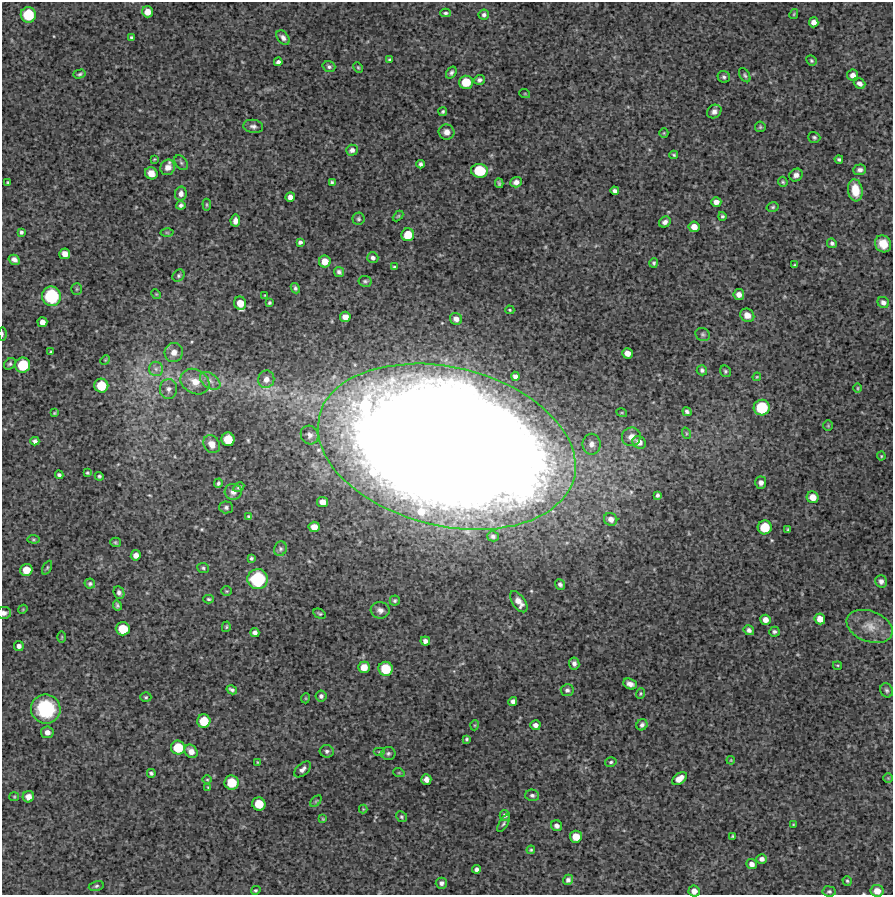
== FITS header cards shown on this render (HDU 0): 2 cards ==
NAXIS1  =                  891 /Length X axis
NAXIS2  =                  893 /Length Y axis

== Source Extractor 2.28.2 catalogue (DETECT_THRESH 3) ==
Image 891 x 893 px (HDU 0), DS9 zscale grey, 1 PNG px = 1 image px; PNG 895 x 897 px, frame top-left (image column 1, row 893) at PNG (2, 2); each listed source drawn as its Kron ellipse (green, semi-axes under 4 px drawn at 4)
Background 3640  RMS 210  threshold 642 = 3 sigma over >= 5 px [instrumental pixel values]
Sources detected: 236; all 236 listed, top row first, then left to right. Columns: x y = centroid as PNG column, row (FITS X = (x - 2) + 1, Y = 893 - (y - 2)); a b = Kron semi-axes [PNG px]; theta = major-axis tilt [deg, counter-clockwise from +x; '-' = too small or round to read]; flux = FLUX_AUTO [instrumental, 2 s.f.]
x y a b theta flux
147 12 5 5 - 1.3e+05
445 13 5 3 - 2.7e+04
794 14 5 3 - 1.7e+04
28 15 8 7 - 5.1e+05
484 15 5 5 - 3.9e+04
814 22 5 4 - 8.7e+04
131 38 3 3 - 2.3e+04
283 38 8 5 -49 5.8e+04
390 60 4 4 - 1.9e+04
811 60 5 4 - 2.2e+04
278 62 4 4 - 4.6e+04
329 67 6 5 - 3.3e+04
358 67 6 4 -63 1.8e+04
451 73 6 4 54 3.4e+04
79 74 6 3 16 2.5e+04
745 75 8 4 -60 2.9e+04
853 75 5 5 - 8.1e+04
724 77 6 6 - 3.5e+04
479 80 5 5 - 4.2e+04
466 82 7 6 - 3.1e+05
859 83 6 5 - 6.1e+04
525 94 5 3 - 1.2e+04
443 112 4 4 - 2.4e+04
714 112 8 6 36 6.1e+04
253 126 10 6 -8 5.3e+04
760 127 5 5 - 2.2e+04
446 132 8 7 - 9.2e+04
664 133 5 4 - 1.6e+04
814 137 6 5 - 2.8e+04
352 150 6 5 - 5.6e+04
674 155 4 3 - 2.0e+04
154 159 3 2 - 1.3e+04
839 159 4 3 - 2.6e+04
181 163 8 5 -50 3.4e+04
420 164 4 4 - 3.5e+04
168 167 8 7 - 1.0e+05
860 170 6 5 - 5.1e+04
479 171 8 7 - 5.4e+05
151 173 6 6 - 1.4e+05
796 175 7 6 - 6.9e+04
8 182 3 2 - 1.5e+04
332 182 4 4 - 2.4e+04
516 182 6 5 - 6.5e+04
783 182 5 4 - 2.2e+04
499 183 5 3 - 2.4e+04
855 190 11 7 -82 2.6e+05
615 191 4 4 - 4.5e+04
181 193 7 6 - 6.0e+04
290 197 5 4 - 7.7e+04
716 202 5 5 - 8.2e+04
181 205 4 4 - 3.6e+04
207 205 6 4 -84 1.8e+04
773 207 6 4 16 2.4e+04
398 216 6 3 44 1.5e+04
722 216 4 4 - 2.3e+04
358 219 6 6 - 2.6e+04
235 221 6 5 - 7.6e+04
665 222 6 5 - 5.9e+04
694 227 5 5 - 1.2e+05
21 232 4 3 - 3.0e+04
167 233 6 4 -1 1.8e+04
408 235 6 6 - 2.6e+05
300 242 4 3 - 3.4e+04
832 243 5 4 - 3.0e+04
883 244 9 8 - 1.8e+05
65 254 5 5 - 1.1e+05
373 258 5 5 - 4.5e+04
14 260 6 4 -30 5.9e+04
325 261 6 6 - 1.6e+05
654 263 5 4 - 2.8e+04
795 265 4 2 - 1.6e+04
394 267 4 3 - 2.2e+04
339 272 5 4 - 4.0e+04
178 276 7 5 47 2.9e+04
365 281 7 5 -9 2.8e+04
295 288 5 4 - 2.6e+04
77 289 5 5 - 2.0e+04
156 294 5 4 - 1.5e+04
265 295 3 3 - 1.2e+04
739 295 5 5 - 8.7e+04
51 296 9 9 - 9.7e+05
883 302 6 5 - 6.2e+04
240 303 6 6 - 2.0e+05
269 303 4 3 - 2.2e+04
510 310 5 4 - 1.5e+04
747 315 7 6 - 1.0e+05
345 317 5 5 - 1.2e+05
456 319 6 6 - 7.9e+04
42 322 5 5 - 8.5e+04
2 334 6 2 90 1.7e+04
703 334 7 6 - 3.2e+04
51 352 3 3 - 1.8e+04
174 352 9 9 - 1.1e+05
627 353 5 5 - 1.1e+05
105 360 5 4 - 1.4e+04
10 364 6 5 - 2.8e+04
23 365 7 7 - 4.8e+05
156 369 7 7 - 6.2e+04
702 370 5 5 - 3.6e+04
725 371 6 5 - 2.5e+04
515 376 4 4 - 4.4e+04
757 377 4 3 - 1.4e+04
266 379 9 8 - 9.8e+04
210 381 11 7 -36 8.1e+04
195 382 15 12 -30 2.1e+05
101 386 7 7 - 3.6e+05
858 388 5 3 - 1.4e+04
168 389 10 8 88 6.7e+04
762 408 8 8 - 5.9e+05
687 412 5 3 - 3.3e+04
55 413 4 3 - 1.7e+04
622 413 5 3 - 1.4e+04
828 426 5 4 - 1.7e+04
686 433 6 3 -72 1.9e+04
310 435 9 8 - 7.9e+04
631 437 9 9 - 1.0e+05
228 439 7 6 - 3.2e+05
35 441 4 4 - 4.1e+04
639 442 7 6 - 9.7e+04
212 444 9 8 - 1.2e+05
591 444 10 9 - 9.6e+04
447 447 131 79 -14 8.0e+07
881 456 4 4 - 1.5e+04
87 473 4 4 - 1.9e+04
59 475 4 3 - 3.5e+04
99 476 4 4 - 2.4e+04
218 483 4 3 - 2.7e+04
761 483 6 5 - 7.1e+04
239 487 6 4 30 2.2e+04
233 492 8 8 - 7.8e+04
657 495 4 3 - 3.5e+04
813 497 6 5 - 1.5e+05
322 502 5 5 - 1.2e+05
226 507 6 6 - 3.4e+04
249 516 4 4 - 2.0e+04
611 519 7 6 - 8.9e+04
314 527 5 5 - 1.3e+05
765 527 7 7 - 3.9e+05
788 530 4 3 - 2.0e+04
493 536 6 5 - 3.7e+04
33 539 6 4 -6 1.8e+04
115 542 5 4 - 2.2e+04
280 549 7 6 - 3.4e+04
136 555 5 5 - 8.5e+04
251 558 4 4 - 2.5e+04
47 568 7 4 64 2.0e+04
203 568 6 5 - 2.6e+04
26 570 6 6 - 2.1e+05
258 579 10 10 - 1.0e+06
881 581 6 5 - 5.3e+04
90 584 5 5 - 2.8e+04
560 585 6 4 -51 3.7e+04
227 591 5 4 - 1.9e+04
119 593 6 5 - 4.2e+04
209 599 5 3 - 2.3e+04
395 601 5 5 - 2.5e+04
519 602 12 6 -55 1.3e+05
117 605 5 4 - 2.9e+04
23 609 5 3 - 1.3e+04
380 610 9 8 - 7.8e+04
4 613 7 6 - 5.4e+04
320 614 7 4 -29 2.5e+04
820 619 5 5 - 1.4e+05
765 620 5 5 - 9.8e+04
870 626 24 15 -21 2.8e+05
226 627 5 4 - 1.9e+04
123 629 7 6 - 3.4e+05
749 630 5 5 - 4.8e+04
774 632 5 5 - 3.2e+04
255 633 4 4 - 5.4e+04
62 637 6 4 89 1.6e+04
425 641 5 4 - 5.3e+04
19 646 5 5 - 5.3e+04
574 663 6 5 - 5.5e+04
837 665 4 2 - 1.3e+04
364 667 6 6 - 1.6e+05
386 669 7 7 - 4.2e+05
630 684 7 5 -23 7.0e+04
232 690 5 3 - 3.4e+04
567 690 6 6 - 4.2e+04
887 690 7 6 - 3.5e+04
640 693 5 4 - 1.8e+04
321 696 5 5 - 4.0e+04
146 697 5 4 - 2.1e+04
306 698 5 3 - 1.2e+04
513 701 4 4 - 5.3e+04
46 709 15 14 - 9.8e+05
204 721 7 6 - 3.2e+05
475 725 5 3 - 1.4e+04
535 725 5 4 - 6.7e+04
642 725 6 5 - 3.8e+04
47 732 6 6 - 8.9e+04
467 739 4 3 - 2.2e+04
178 748 7 7 - 3.9e+05
191 751 7 6 - 9.8e+04
327 751 7 6 - 4.1e+04
380 752 6 4 0 1.8e+04
388 753 7 6 - 3.4e+04
731 760 4 3 - 1.1e+04
257 762 4 2 - 1.0e+04
611 762 6 4 17 2.5e+04
302 769 10 6 41 6.4e+04
151 773 4 4 - 3.0e+04
399 773 6 3 -18 1.5e+04
888 778 5 5 - 1.6e+04
207 779 5 3 - 1.5e+04
426 779 5 5 - 8.4e+04
679 779 8 5 35 1.2e+05
232 783 7 7 - 3.8e+05
208 787 4 3 - 1.5e+04
532 795 7 5 -12 4.1e+04
14 797 5 4 - 1.6e+04
28 797 6 5 - 7.9e+04
316 801 7 4 45 1.9e+04
259 804 7 6 - 3.0e+05
363 809 4 4 - 1.4e+04
505 815 5 5 - 3.9e+04
402 817 6 5 - 2.2e+04
323 819 4 4 - 1.5e+04
503 823 10 4 60 2.9e+04
793 824 4 3 - 1.1e+04
557 826 6 5 - 5.7e+04
733 836 4 3 - 2.2e+04
576 837 6 6 - 2.0e+05
531 850 4 4 - 2.1e+04
762 859 5 4 - 5.6e+04
752 864 5 5 - 7.6e+04
477 869 4 4 - 4.3e+04
568 880 5 5 - 5.2e+04
847 881 5 4 - 2.2e+04
441 883 5 5 - 4.9e+04
96 886 7 5 12 2.9e+04
256 890 5 4 - 2.1e+04
694 891 5 5 - 1.0e+05
829 891 7 5 -7 2.7e+04
877 891 6 6 - 1.4e+05
At the frame edge (FLAGS 8, measured only in part): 4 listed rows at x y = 2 334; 4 613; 694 891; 877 891